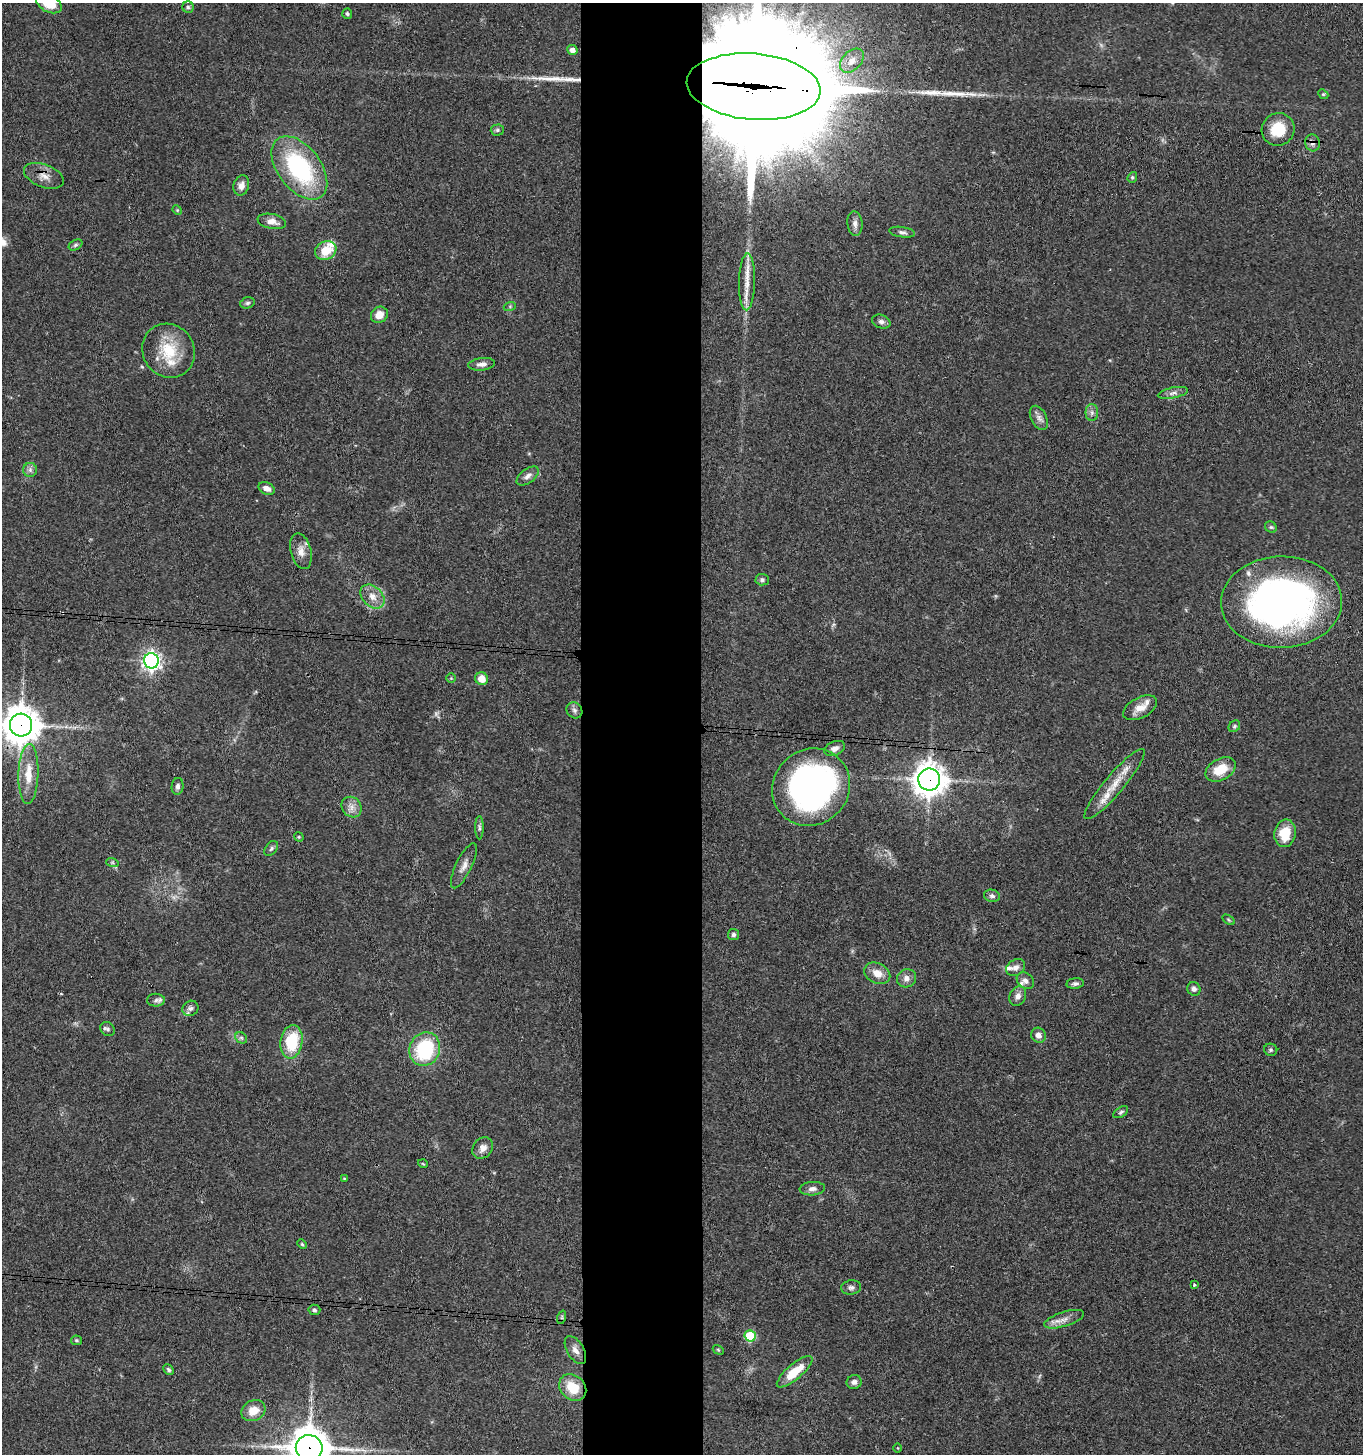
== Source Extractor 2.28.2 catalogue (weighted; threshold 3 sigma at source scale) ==
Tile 5 of 3 x 3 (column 2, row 2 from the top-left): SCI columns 1566-2926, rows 1459-2910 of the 4444 x 4370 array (HDU 1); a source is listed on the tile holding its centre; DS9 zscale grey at full resolution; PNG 1365 x 1456 px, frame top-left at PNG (2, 3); each listed source drawn as its Kron ellipse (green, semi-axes under 4 px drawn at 4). Shown black and unused: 9% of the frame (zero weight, under 3 of 4 exposures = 6% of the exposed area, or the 3 px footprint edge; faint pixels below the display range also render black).
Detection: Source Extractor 2.28.2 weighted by HDU 2 'WHT'; one run over the whole footprint, this tile lists its part. Background 0.0688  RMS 0.0053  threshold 0.0241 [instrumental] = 3 sigma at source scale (4.5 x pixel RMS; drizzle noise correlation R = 1.50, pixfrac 1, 0.05/0.05 arcsec/px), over >= 5 px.
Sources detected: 108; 1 too faint to see at this stretch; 2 long thin detections or spike segments (spike, bleed or trail) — neither listed nor drawn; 6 inside a brighter listed object's ellipse — not listed separately; the other 99 listed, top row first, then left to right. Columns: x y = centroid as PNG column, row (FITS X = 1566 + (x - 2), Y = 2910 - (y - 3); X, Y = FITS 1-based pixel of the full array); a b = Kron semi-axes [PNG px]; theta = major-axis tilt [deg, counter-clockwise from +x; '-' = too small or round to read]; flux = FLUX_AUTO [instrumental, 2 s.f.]
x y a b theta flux
49 4 13 8 -25 9.2
188 7 6 5 - 0.96
347 14 5 5 - 0.98
572 50 5 5 - 3.1
852 61 14 9 46 4.8
754 87 67 33 -4 30000
1323 94 5 4 - 0.77
1278 129 17 16 - 16
497 130 6 5 - 0.98
1312 143 8 7 - 2.2
299 168 36 21 -52 66
44 176 21 11 -21 5.6
1132 177 5 4 - 0.73
241 185 10 7 72 3.3
177 210 5 4 - 0.54
272 221 14 7 -11 4
855 224 12 7 -84 2.7
902 232 13 5 -8 1.8
75 245 7 5 28 1
326 251 11 9 28 11
747 282 28 8 89 7.9
247 303 7 5 16 1.1
510 306 6 4 19 0.7
379 315 9 7 41 5.5
881 322 9 6 -18 2
169 351 28 25 -55 21
482 364 13 6 7 2.7
1173 393 15 5 12 2.5
1092 413 8 6 -90 1.8
1039 418 13 7 -62 2.6
30 470 7 7 - 1.7
528 476 13 7 36 2.6
267 488 8 6 -23 2.9
1271 527 6 5 - 0.95
301 551 18 10 -76 5.1
762 580 6 6 - 1.2
372 596 14 10 -46 5.6
1281 602 60 46 2 240
151 661 7 7 - 250
451 678 5 4 - 0.6
482 679 6 6 - 6.3
1140 708 18 10 28 6.3
574 710 8 7 - 1.7
21 725 11 11 - 1200
1234 726 6 5 - 0.92
835 748 11 7 23 2.7
1221 769 16 10 28 11
28 774 30 10 88 10
929 780 11 11 - 840
1115 784 45 9 50 12
178 786 8 6 83 1.7
811 787 40 37 42 180
351 807 11 9 -51 3.7
479 828 12 4 -90 1.4
1285 833 14 10 80 13
299 837 5 4 - 0.6
271 848 8 5 50 1.3
112 862 6 4 -19 0.84
464 866 25 8 64 4.1
992 896 8 6 -11 1.6
1229 920 7 4 -32 0.71
733 935 5 5 - 1.3
1016 967 10 8 32 2.9
877 973 13 10 -27 6.3
906 978 10 9 - 3.1
1025 981 9 7 -42 2.2
1075 983 9 5 6 1.5
1194 989 7 6 - 1.9
1018 996 10 8 64 2.7
156 1000 9 6 2 1.8
190 1008 8 7 - 2
108 1029 7 6 - 1.4
1038 1035 8 7 - 3.1
241 1038 6 5 - 0.97
291 1042 17 11 81 25
425 1049 17 15 68 38
1271 1050 6 6 - 1
1121 1112 8 5 34 1
483 1148 12 9 50 3.6
423 1164 5 3 - 0.44
344 1178 4 3 - 0.5
812 1189 12 6 4 2.6
302 1244 5 4 - 0.68
1194 1285 3 3 - 0.83
851 1287 10 7 9 1.8
314 1310 6 5 - 0.95
562 1317 7 4 72 0.79
1064 1319 20 7 17 4.6
750 1336 6 5 - 28
76 1340 5 5 - 0.79
575 1350 15 8 -58 3.6
718 1350 6 4 -30 0.65
169 1370 6 4 -46 0.94
795 1372 22 7 40 13
854 1382 7 7 - 2.2
573 1387 15 12 -44 14
253 1411 12 10 27 7.2
309 1448 13 12 - 1500
898 1448 4 3 - 0.4
Overlapping masked pixels (flux is a lower limit): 6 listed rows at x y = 754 87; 1312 143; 44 176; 21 725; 929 780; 309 1448
Isophote crosses this tile's border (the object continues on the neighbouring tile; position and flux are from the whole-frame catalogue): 4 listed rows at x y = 49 4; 754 87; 21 725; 309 1448